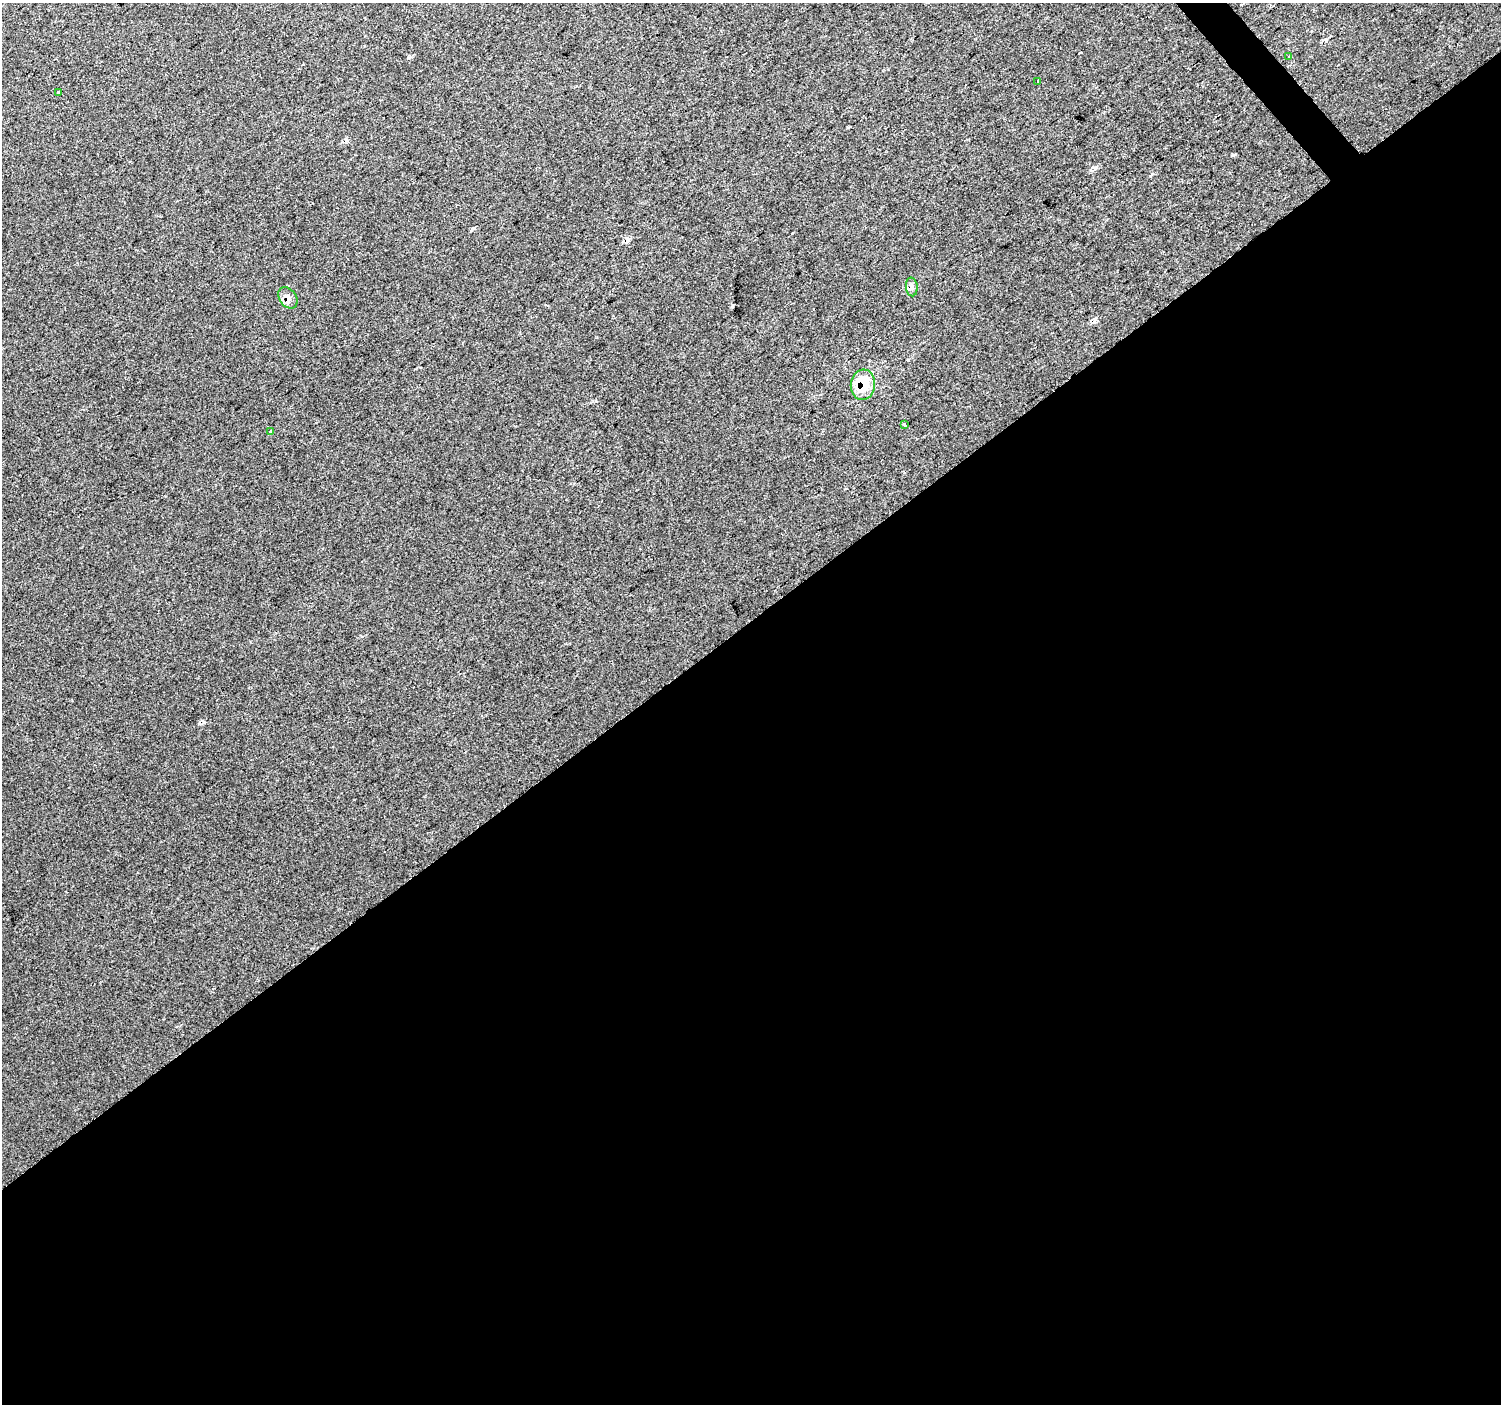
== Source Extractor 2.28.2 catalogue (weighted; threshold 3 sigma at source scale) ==
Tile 15 of 4 x 4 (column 3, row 4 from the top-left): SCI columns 3005-4503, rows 204-1605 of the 6047 x 5990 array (HDU 1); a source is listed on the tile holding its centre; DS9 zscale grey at full resolution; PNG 1503 x 1406 px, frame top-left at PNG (2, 3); each listed source drawn as its Kron ellipse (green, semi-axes under 4 px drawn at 4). Shown black and unused: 56% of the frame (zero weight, under 2 of 3 exposures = <1% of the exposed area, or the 3 px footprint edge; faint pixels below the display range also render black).
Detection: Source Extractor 2.28.2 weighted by HDU 2 'WHT'; one run over the whole footprint, this tile lists its part. Background 0.016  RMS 0.0078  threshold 0.0351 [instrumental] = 3 sigma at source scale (4.5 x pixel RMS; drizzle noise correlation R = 1.50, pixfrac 1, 0.0396/0.0396 arcsec/px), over >= 5 px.
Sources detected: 9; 1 cosmic-ray / hot-pixel residue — neither listed nor drawn; the other 8 listed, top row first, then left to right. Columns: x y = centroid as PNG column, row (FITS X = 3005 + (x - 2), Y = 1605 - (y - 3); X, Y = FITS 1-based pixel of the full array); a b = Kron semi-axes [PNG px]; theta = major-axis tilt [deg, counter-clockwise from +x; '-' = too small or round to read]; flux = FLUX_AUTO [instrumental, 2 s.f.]
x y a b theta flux
1289 56 3 2 - 0.91
1038 81 4 3 - 2.6
58 93 3 3 - 4.6
912 287 9 6 -86 2.6
288 298 12 8 -53 4.4
863 385 15 12 83 25
904 425 4 3 - 6
270 432 3 3 - 4.4
Overlapping masked pixels (flux is a lower limit): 2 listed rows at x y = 288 298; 863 385